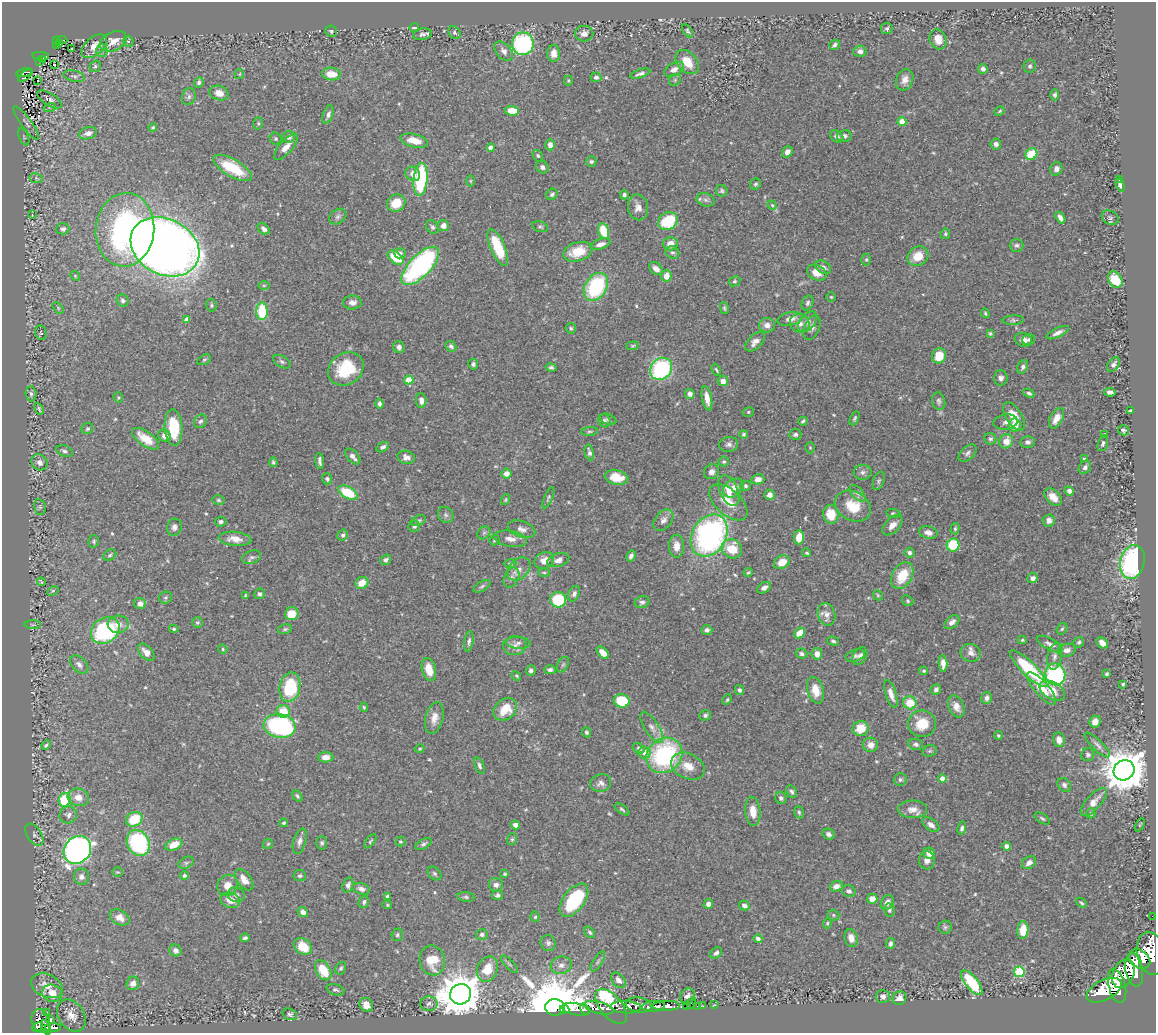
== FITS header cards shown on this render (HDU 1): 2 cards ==
NAXIS1  =                 1154
NAXIS2  =                 1031

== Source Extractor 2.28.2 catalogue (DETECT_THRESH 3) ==
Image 1154 x 1031 px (HDU 1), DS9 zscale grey, 1 PNG px = 1 image px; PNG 1158 x 1035 px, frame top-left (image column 1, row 1031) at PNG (2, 2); each listed source drawn as its Kron ellipse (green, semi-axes under 4 px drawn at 4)
Background 0.517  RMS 0.017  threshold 0.051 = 3 sigma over >= 5 px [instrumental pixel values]
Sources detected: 576; of the 576, the 500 brightest by FLUX_AUTO listed and drawn (76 fainter detections omitted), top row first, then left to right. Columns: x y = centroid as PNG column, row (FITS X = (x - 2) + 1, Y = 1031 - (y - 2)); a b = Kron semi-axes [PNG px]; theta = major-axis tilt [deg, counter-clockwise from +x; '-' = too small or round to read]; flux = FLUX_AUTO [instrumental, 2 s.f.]
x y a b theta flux
414 28 5 3 - 2
887 28 6 5 - 2.3
331 31 6 5 - 2.4
688 31 7 4 -53 1.7
454 33 7 5 -56 2.3
422 34 9 6 9 3.9
584 34 9 8 - 6.5
938 39 10 8 -69 12
57 40 4 3 - 41
62 40 5 2 - 16
113 41 14 9 26 14
128 41 5 5 - 1.9
60 43 4 3 - 18
523 44 11 11 - 150
835 45 6 4 38 2.6
57 46 3 3 - 6
94 46 15 9 39 12
72 48 2 2 - 2
102 50 6 5 - 2.8
504 51 11 7 -47 6.1
860 51 6 5 - 4.3
554 53 8 6 -89 10
41 56 8 3 -3 52
43 59 3 3 - 6.9
40 62 3 3 - 7
687 62 14 9 -47 20
54 64 3 2 - 2.3
95 66 6 5 - 2.3
1030 66 7 6 - 3.2
674 69 11 6 28 5.9
983 69 5 4 - 4.5
24 72 8 3 10 66
239 74 5 5 - 1.6
331 74 9 6 -6 18
640 74 10 4 18 3.5
25 75 8 3 40 43
74 76 11 5 -15 3.1
596 77 5 5 - 2.8
37 80 3 2 - 3.1
568 80 5 3 - 1.4
675 80 6 5 - 1.9
905 80 11 8 67 7.5
199 82 5 4 - 2.6
219 93 10 7 -19 12
1055 95 5 4 - 2.6
189 97 8 6 69 4
49 99 14 6 -31 5.1
50 107 6 4 18 1.9
512 111 7 5 -6 20
1000 111 5 3 - 1.5
328 115 9 5 70 4.5
902 122 4 4 - 22
26 123 20 5 -54 6
258 123 6 5 - 1.7
153 127 4 4 - 1.6
88 133 9 6 15 7.2
844 136 7 5 10 4.3
24 137 9 4 -67 2.1
289 137 6 5 - 4.1
837 137 7 5 -40 3.7
276 139 6 5 - 2
414 141 14 6 -13 17
996 144 5 5 - 4.3
550 145 5 5 - 6.8
286 147 16 6 48 12
491 147 4 4 - 7.6
787 152 6 5 - 5
1031 154 6 5 - 42
538 156 6 5 - 2
591 162 5 5 - 2.3
542 167 6 5 - 3.7
233 168 22 8 -30 40
1056 169 7 6 - 5.1
413 174 8 6 -46 8.7
36 178 6 5 - 3.5
421 179 16 7 84 100
1119 180 3 2 - 1.5
470 181 6 4 90 1.4
755 184 6 5 - 2.3
1120 185 6 3 -72 2.7
722 191 6 5 - 2.4
552 194 6 5 - 2.7
624 195 4 4 - 2.8
706 200 9 6 -17 3.7
396 203 9 8 - 25
772 205 4 4 - 1.7
638 207 13 10 -79 8.4
32 215 3 3 - 2
338 216 9 7 34 3.9
1060 218 6 4 -56 6
1110 218 9 6 -30 2.8
668 221 10 8 33 70
443 226 5 5 - 6.3
432 227 7 5 -52 3.1
540 227 8 5 -15 2.2
63 229 6 5 - 4
264 229 7 5 -43 4.8
125 230 37 29 84 310
604 231 8 5 -74 37
945 234 5 4 - 1.9
600 244 10 5 18 6
670 244 7 7 - 12
1016 245 7 6 - 3.3
165 247 36 28 -27 1500
498 247 20 7 -67 45
578 252 15 9 17 26
672 252 7 6 - 2.7
400 253 6 5 - 3.3
918 256 11 9 34 21
395 257 9 5 -37 32
866 259 6 4 90 1.7
420 266 24 10 46 210
823 267 8 6 -31 4.8
656 269 8 5 -40 7.8
817 273 10 7 -25 14
75 276 5 4 - 1.4
666 276 5 5 - 12
1115 280 9 6 -55 42
735 281 6 5 - 2.3
264 285 6 4 -1 1.5
596 287 15 10 57 100
831 297 5 5 - 1.4
123 300 6 5 - 2.9
352 302 9 7 0 6.1
808 303 7 5 68 3.1
211 305 6 5 - 1.8
58 308 7 4 -46 1.6
724 308 6 4 -77 1.9
262 311 9 5 -89 54
985 313 5 3 - 1.7
187 319 4 4 - 8.7
790 319 13 6 12 9.1
1013 320 10 4 4 2.5
808 322 12 7 49 6.4
800 323 10 9 - 7.5
767 325 8 7 - 6.4
571 328 5 5 - 1.8
812 328 13 7 67 5.2
41 333 7 5 -78 2.1
990 333 4 3 - 1.7
1058 333 12 4 26 5.7
1029 339 6 5 - 2.4
1023 340 9 6 -22 8.2
755 342 12 7 44 6.9
451 346 6 4 -40 3.1
632 346 6 4 7 1.6
399 347 6 5 - 4.1
939 356 8 7 - 22
204 360 7 4 29 1.9
282 362 9 5 -30 3
473 364 5 5 - 3
1113 364 8 5 54 3.4
551 367 5 4 - 2.6
1023 367 7 5 61 3.5
346 369 19 15 35 56
661 369 12 10 45 140
716 370 6 3 -65 1.8
1001 378 7 6 - 4.6
409 380 4 4 - 35
723 381 5 5 - 8.3
1110 392 6 4 -6 3.3
1029 393 6 4 -25 2.4
31 394 8 5 -87 3
690 394 5 5 - 4.7
118 398 5 4 - 1.5
707 398 12 5 -79 11
421 401 7 5 -87 5.9
939 401 9 6 -79 3.2
379 404 5 4 - 3.2
39 409 6 3 -65 2.1
1130 410 3 2 - 1.4
748 412 6 4 15 2.1
1014 416 16 8 -57 23
855 418 7 4 63 2.1
1056 418 11 6 61 13
608 419 8 5 -23 2.4
200 421 7 6 - 2.9
604 421 7 6 - 3.1
803 421 4 3 - 2
1006 422 12 7 7 4.9
1015 425 6 6 - 14
174 427 18 9 -87 50
87 429 6 5 - 2
1123 430 6 5 - 2.6
590 431 8 3 4 1.8
743 434 4 4 - 2.3
795 434 6 5 - 3
1104 435 4 3 - 1.6
165 436 6 6 - 6.8
146 439 16 7 -35 24
990 439 6 5 - 2.5
1006 441 7 6 - 15
1028 442 7 6 - 4.3
1103 443 8 5 72 2.6
729 444 9 7 11 4.2
383 447 7 4 30 3.4
810 448 6 5 - 1.5
64 451 8 5 -23 3.6
589 453 8 4 -76 3.8
968 453 10 6 43 4.1
353 456 10 5 -47 6.3
406 457 9 6 -10 5.7
1084 459 4 3 - 2.2
320 461 8 3 -84 3.3
39 462 8 7 - 7
273 462 5 3 - 1.8
724 462 5 5 - 1.8
1085 467 7 5 55 4
711 472 8 7 - 5.6
863 472 9 7 8 4.1
506 474 5 5 - 9.4
617 477 12 7 -10 18
327 479 5 5 - 2.5
758 479 6 5 - 6.7
879 481 9 5 69 2.2
745 486 5 5 - 2.2
733 488 11 8 35 12
729 491 16 9 -67 17
1069 491 5 4 - 4.1
348 493 11 6 -27 46
857 493 10 5 -48 3.8
769 495 5 5 - 6.8
1053 497 10 7 -46 11
548 498 11 4 68 2.1
218 500 6 4 -15 1.9
506 500 6 4 72 1.6
728 502 23 12 -43 24
853 506 19 14 -27 29
40 507 8 6 -79 2.7
893 513 7 3 -8 1.8
831 514 9 8 - 22
446 515 8 7 - 3.5
663 520 12 8 51 6.7
1049 520 6 6 - 6.7
418 521 8 4 20 2.3
220 522 6 5 - 3
892 525 12 7 45 8
414 526 6 5 - 2.6
174 527 8 7 - 4.6
522 529 14 8 -17 6.8
955 529 6 4 74 1.7
484 533 7 5 43 2.6
928 533 9 6 -12 6
343 535 6 5 - 3
709 535 22 17 59 320
799 537 7 5 88 17
235 539 16 7 -5 13
510 539 17 8 -10 9.7
494 540 5 5 - 1.9
94 541 6 5 - 2
953 545 6 6 - 56
676 546 11 7 -89 12
732 549 10 9 - 30
807 553 5 3 - 1.9
909 553 5 4 - 3.2
110 555 7 5 35 2.2
631 556 6 4 63 3.6
252 557 10 6 20 3.6
386 560 6 4 37 3.4
544 560 10 8 23 10
558 560 11 6 18 6.7
782 562 8 6 30 16
1132 562 17 12 75 170
510 563 6 4 -1 1.8
519 569 13 9 45 8.5
544 572 5 3 - 1.4
748 572 5 3 - 1.5
902 576 14 9 61 29
511 578 10 7 66 5.5
1033 578 5 5 - 4.4
41 582 4 3 - 2
362 583 6 6 - 17
482 586 9 5 30 2.6
764 588 7 5 32 4.7
53 591 6 4 31 1.5
259 594 5 5 - 2.8
574 594 8 5 65 4
246 595 3 3 - 1.8
878 595 5 4 - 1.5
165 598 6 6 - 2.2
558 600 8 7 - 61
908 601 6 5 - 1.8
642 602 7 6 - 3.5
140 604 6 5 - 6.1
292 614 7 6 - 19
827 614 11 8 -73 7.9
952 622 9 5 40 6.8
197 623 5 5 - 1.8
33 624 8 4 -1 2.2
118 624 10 8 4 9.2
174 629 5 3 - 1.6
285 629 7 5 15 2.1
1062 629 6 5 - 2
105 630 15 12 33 120
707 630 5 5 - 3.5
799 633 6 4 46 17
1022 640 4 4 - 1.9
469 641 10 4 83 3.2
833 641 6 4 -15 2
1079 642 6 5 - 2
518 643 12 6 -4 4.1
1102 643 6 4 -47 8.9
1050 644 14 5 -27 5.7
515 646 12 9 8 6.8
223 649 5 4 - 1.5
1067 650 9 6 9 5.4
146 652 10 6 -47 8.4
603 653 7 4 -46 13
971 653 10 9 - 6.9
802 654 6 5 - 2.9
817 654 6 5 - 8.8
855 656 10 5 17 3.8
860 656 9 6 61 4.6
1054 656 14 7 82 6.4
943 663 8 4 -86 7.9
563 664 8 5 62 2.2
79 665 11 7 -44 5.2
1028 669 25 7 -44 81
429 670 12 7 -75 18
531 670 5 5 - 3
550 670 6 4 0 3.7
924 671 4 4 - 1.8
1055 674 11 10 - 150
1107 674 4 3 - 2.1
516 676 5 4 - 1.4
1123 684 3 3 - 1.5
290 687 15 10 78 69
1042 688 20 7 -49 23
936 689 6 5 - 3.1
739 690 5 4 - 2.9
815 690 13 8 -73 18
1052 691 14 8 -30 14
891 694 14 5 -73 8.5
986 698 6 5 - 3.9
727 700 5 3 - 1.6
622 701 8 6 -12 46
910 703 7 6 - 26
364 707 4 4 - 1.6
956 707 11 7 -66 9.1
505 709 13 10 39 25
283 711 6 6 - 22
705 715 6 5 - 2.6
434 718 16 9 76 11
1095 722 6 5 - 8.7
922 724 14 13 - 27
280 726 16 12 -10 180
652 727 18 7 -57 7.8
861 729 8 7 - 21
587 732 5 4 - 2.3
998 735 4 4 - 1.6
1059 740 7 5 -79 6.1
916 744 7 5 -8 3.5
46 745 5 3 - 2.1
871 745 7 7 - 8.8
1097 745 17 5 -44 4.8
639 748 6 5 - 3.1
420 749 5 4 - 1.7
930 751 7 5 19 2.2
644 753 6 6 - 9.8
664 755 19 16 41 150
1088 755 6 6 - 3.1
326 757 7 5 -1 7.8
479 766 9 4 -71 2.8
688 766 18 12 -26 17
1124 770 11 10 - 4300
942 779 4 4 - 10
900 780 6 6 - 2.9
601 783 10 8 18 5.8
1064 785 8 6 -49 3.5
792 792 7 5 -60 2.7
297 796 6 4 -58 2.2
78 797 11 8 -15 12
781 798 6 5 - 3.5
65 800 7 5 69 58
1094 802 17 7 48 13
622 809 8 4 -35 2
912 809 15 9 0 10
753 811 14 7 -85 16
799 812 6 4 -72 1.9
1091 813 5 4 - 2.2
68 815 9 8 - 5.1
1042 818 8 4 -33 2.4
134 819 8 7 - 41
284 823 4 4 - 1.6
516 825 4 4 - 7.5
931 825 10 5 -37 5.7
1140 825 7 4 64 1.5
962 828 7 4 78 3
828 834 6 5 - 3.5
34 835 12 7 -55 4.5
512 839 6 5 - 2
300 841 13 6 74 5.3
370 841 8 3 54 1.6
400 841 5 5 - 1.4
138 843 13 11 -63 150
322 843 6 5 - 2.4
268 844 6 4 43 1.6
424 844 9 4 27 3.2
174 845 9 5 24 18
1006 846 4 4 - 6.9
77 850 15 12 47 530
929 853 6 5 - 8.7
927 860 9 8 - 6.4
186 863 8 5 29 2.6
1029 863 8 5 37 6.5
118 872 5 4 - 1.6
434 873 8 6 -45 2.5
505 874 3 3 - 1.7
184 876 4 4 - 2.5
300 876 6 5 - 2.6
81 877 8 7 - 5.5
244 880 12 7 -53 10
227 885 11 10 - 11
348 885 7 5 71 4.1
496 885 7 7 - 5.5
836 886 7 5 22 5.8
361 889 9 5 -17 4.8
849 891 7 5 -19 4.1
236 895 8 7 - 4.4
497 895 6 5 - 2.9
387 896 4 4 - 2.8
466 897 8 5 -6 2.4
872 899 5 5 - 8.9
230 900 10 7 -17 11
574 900 19 10 53 88
364 902 6 5 - 3
887 902 8 6 59 7.9
1081 903 6 3 -43 1.9
708 904 5 4 - 5.9
387 905 5 4 - 1.5
744 906 5 4 - 4.4
889 910 6 5 - 2.5
303 912 5 4 - 5.6
833 915 6 5 - 1.9
1152 916 2 2 - 6
119 917 10 7 -30 11
535 917 5 4 - 1.7
827 923 5 4 - 1.6
945 927 6 6 - 2.2
1023 930 9 5 85 22
590 932 6 4 -50 2.1
482 934 6 5 - 3
397 935 6 5 - 2.5
245 938 4 4 - 3.1
851 938 9 6 -75 8
758 939 4 3 - 3.8
548 943 8 7 - 4
890 944 5 4 - 2.9
303 947 10 7 -36 27
175 951 6 5 - 6.1
716 953 6 5 - 3.2
1151 953 21 14 -79 2900
1139 959 12 8 -36 1500
432 960 15 12 -78 36
598 961 11 4 58 2.9
509 964 11 4 -46 2.5
561 965 11 8 15 7.8
341 968 7 5 60 2.3
487 969 13 10 63 23
323 970 11 7 -58 33
1134 970 17 8 -80 2600
1019 972 5 5 - 76
1123 974 15 10 65 2200
618 980 9 6 -49 7.9
133 983 7 6 - 8.1
972 983 15 6 -51 66
47 986 17 11 -24 14
1117 986 17 8 -75 3800
335 990 9 5 -16 2.8
1104 990 19 10 27 4400
52 993 10 8 -17 19
461 994 11 10 - 4400
687 996 8 7 - 7.2
883 997 7 6 - 6
899 998 7 6 - 6.1
691 1003 6 3 64 95
429 1004 8 7 - 4.1
366 1005 7 6 - 9.4
639 1005 13 7 -8 870
715 1005 3 2 - 8.6
653 1006 11 5 4 1100
666 1006 14 5 0 1300
686 1006 3 2 - 21
697 1006 2 2 - 8
703 1006 3 2 - 10
555 1007 9 8 - 14000
611 1007 21 11 -49 960
626 1007 15 6 -2 860
599 1008 15 6 -14 1700
576 1009 14 6 -11 1100
585 1009 6 4 -50 530
564 1010 5 3 - 440
46 1012 2 2 - 12
290 1014 7 5 -20 2.4
71 1016 17 13 -56 13
50 1019 4 2 - 1.7
41 1021 12 8 -69 850
37 1027 5 3 - 310
46 1027 8 3 -73 220
53 1028 8 3 -1 200
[76 fainter detections neither listed nor drawn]